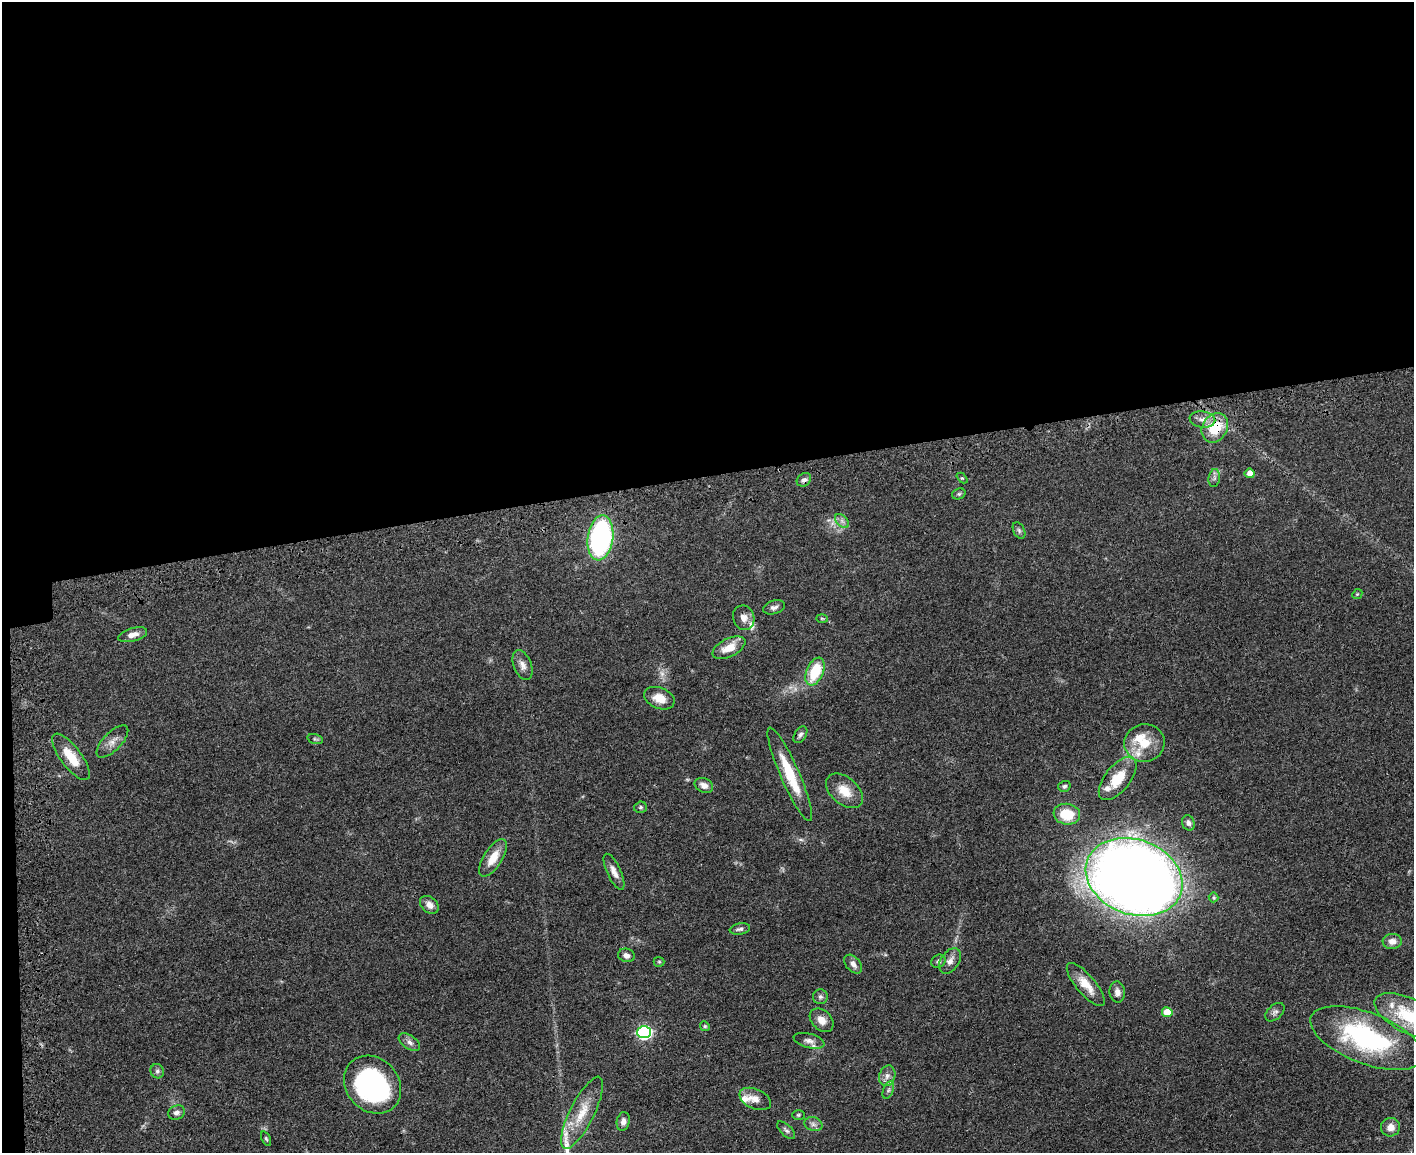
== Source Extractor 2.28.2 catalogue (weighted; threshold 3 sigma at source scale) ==
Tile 1 of 3 x 4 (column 1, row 1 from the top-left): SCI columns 292-1703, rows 3519-4669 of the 4709 x 4733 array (HDU 1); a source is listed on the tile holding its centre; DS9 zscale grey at full resolution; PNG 1416 x 1155 px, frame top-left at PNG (2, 2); each listed source drawn as its Kron ellipse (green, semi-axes under 4 px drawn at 4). Shown black and unused: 42% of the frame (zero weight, under 3 of 4 exposures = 7% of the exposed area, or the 3 px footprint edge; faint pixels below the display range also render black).
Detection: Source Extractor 2.28.2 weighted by HDU 2 'WHT'; one run over the whole footprint, this tile lists its part. Background 0.0467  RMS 0.0051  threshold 0.023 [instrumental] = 3 sigma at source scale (4.5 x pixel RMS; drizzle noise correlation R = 1.50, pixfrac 1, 0.05/0.05 arcsec/px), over >= 5 px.
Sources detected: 77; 1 too faint to see at this stretch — neither listed nor drawn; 7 inside a brighter listed object's ellipse — not listed separately; the other 69 listed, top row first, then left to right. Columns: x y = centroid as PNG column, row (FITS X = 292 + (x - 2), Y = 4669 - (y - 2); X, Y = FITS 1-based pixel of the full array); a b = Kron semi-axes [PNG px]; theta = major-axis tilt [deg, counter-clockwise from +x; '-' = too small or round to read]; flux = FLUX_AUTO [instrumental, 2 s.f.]
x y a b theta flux
1202 420 13 8 -9 3.3
1215 428 15 12 59 17
1250 473 5 5 - 4.4
962 478 6 4 -43 0.53
1214 478 9 5 82 1.3
804 480 8 6 37 1.6
959 494 7 5 20 0.96
842 521 8 5 -45 1.6
1019 530 9 5 -64 1.2
600 538 22 12 82 100
1357 594 5 4 - 0.58
774 607 11 6 15 2
744 618 12 10 -70 3.4
822 618 6 4 -2 0.58
133 635 15 6 15 3.7
729 648 18 9 27 7.4
523 665 15 9 -68 3.3
815 671 14 8 66 19
659 698 16 10 -21 6
800 735 9 5 57 1.3
315 739 8 5 -15 0.91
112 741 20 9 46 4.1
1144 743 20 19 - 13
71 757 28 10 -53 11
790 774 51 9 -66 19
1118 779 26 12 51 12
704 785 9 7 -24 2.6
1064 786 6 5 - 1.2
844 791 21 13 -40 8.3
640 807 6 5 - 0.9
1067 814 13 10 -9 13
1188 823 8 6 -71 1.7
493 858 21 9 57 8.2
614 872 19 7 -65 3.8
1134 877 50 37 -21 910
1214 897 5 5 - 0.86
429 905 10 7 -41 3.2
740 929 10 5 9 1.4
1392 941 9 7 3 3.5
626 955 8 6 -16 2
938 961 7 6 - 1.3
950 961 14 9 56 3.3
659 962 5 5 - 0.6
853 964 11 7 -49 2.5
1086 985 27 9 -50 8
1117 992 10 7 -82 2.5
820 997 7 7 - 1.4
1167 1012 5 5 - 10
1275 1012 11 7 43 1.7
1409 1016 38 17 -26 29
822 1020 13 9 -44 4.1
705 1026 5 4 - 0.68
644 1032 7 6 - 92
1367 1038 60 25 -21 76
809 1041 16 7 -15 2.4
409 1042 12 6 -35 2.2
157 1071 7 6 - 1.3
887 1076 10 8 73 2.6
372 1085 31 26 -47 87
888 1090 9 5 67 1.4
755 1099 17 10 -24 4.4
176 1113 8 7 - 1.9
582 1113 40 12 63 14
798 1115 6 5 - 0.7
623 1121 9 6 80 2
813 1124 9 6 -16 1.8
1390 1127 9 9 - 4
786 1130 11 5 -44 1.4
266 1139 8 4 -65 0.8
Overlapping masked pixels (flux is a lower limit): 2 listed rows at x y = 1215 428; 804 480
Isophote crosses this tile's border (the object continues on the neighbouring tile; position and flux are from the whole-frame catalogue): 1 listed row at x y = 1409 1016